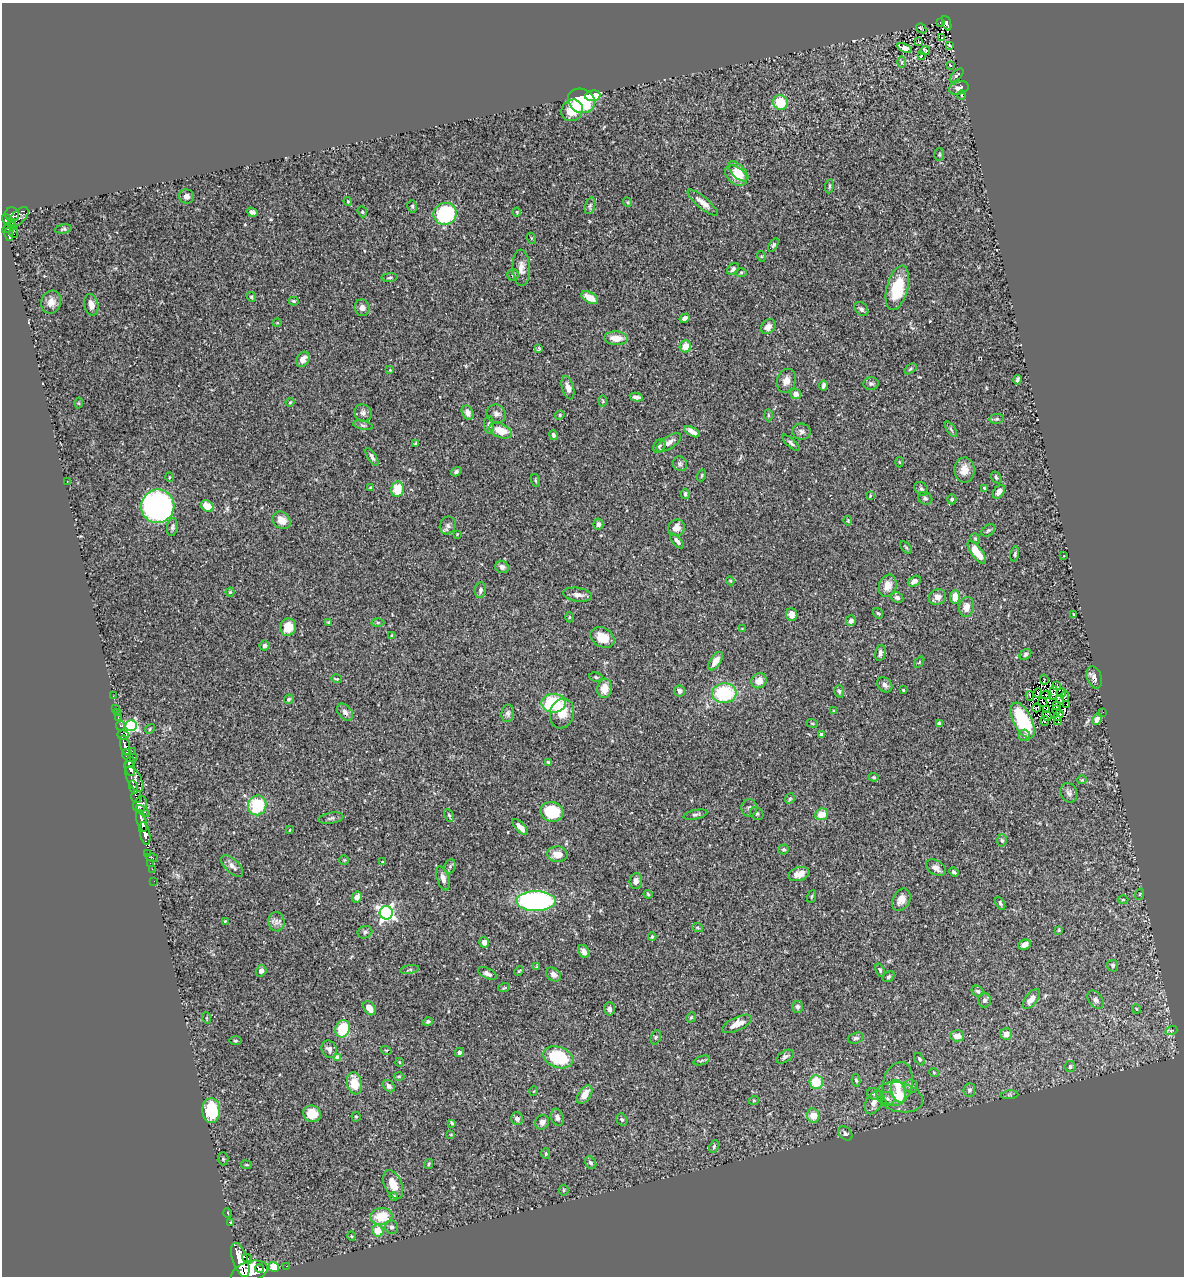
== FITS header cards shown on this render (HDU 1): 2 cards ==
NAXIS1  =                 1182
NAXIS2  =                 1274

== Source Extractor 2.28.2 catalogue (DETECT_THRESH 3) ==
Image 1182 x 1274 px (HDU 1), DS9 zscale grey, 1 PNG px = 1 image px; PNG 1186 x 1278 px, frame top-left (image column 1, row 1274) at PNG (2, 3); each listed source drawn as its Kron ellipse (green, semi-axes under 4 px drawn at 4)
Background 0.554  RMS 0.036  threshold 0.109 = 3 sigma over >= 5 px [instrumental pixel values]
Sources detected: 359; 3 with non-positive FLUX_AUTO (blend fragments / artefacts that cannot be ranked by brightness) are neither listed nor drawn; the other 356 listed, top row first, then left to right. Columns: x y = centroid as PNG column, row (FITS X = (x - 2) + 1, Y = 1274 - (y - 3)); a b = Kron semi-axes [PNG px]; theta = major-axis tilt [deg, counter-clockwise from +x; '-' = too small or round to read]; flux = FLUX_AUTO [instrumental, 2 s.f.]
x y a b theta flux
941 22 2 2 - 7.7
947 23 7 4 -70 88
921 28 5 2 - 2.5
942 37 3 3 - 5.9
918 41 4 2 - 1.7
949 45 3 2 - 2
905 48 7 4 -20 18
925 51 5 4 - 63
921 55 3 3 - 23
902 62 6 4 -89 3.5
950 65 4 3 - 2
957 75 9 4 46 5
959 88 10 6 17 10
961 95 4 3 - 1.9
593 96 7 5 8 46
581 101 14 12 -26 150
781 102 7 7 - 71
572 110 11 10 - 41
939 155 6 5 - 3.6
738 171 12 6 -45 25
736 175 12 8 -40 42
829 186 7 3 82 3.4
187 196 7 7 - 12
348 201 4 3 - 2.7
628 202 5 4 - 3
703 203 19 6 -40 19
412 206 6 4 -76 3.3
590 206 9 5 74 5.4
252 212 6 4 -20 5.7
362 212 5 4 - 3.3
517 212 4 4 - 2.5
12 214 7 6 - 430
445 214 11 11 - 190
18 217 13 6 45 530
7 219 6 4 -55 480
12 223 4 3 - 65
9 228 7 3 31 190
63 229 8 4 10 3.9
13 233 5 2 - 15
9 234 7 3 -80 190
531 238 5 3 - 2.1
774 245 7 4 57 4.5
761 256 5 3 - 2.1
521 268 18 8 -87 20
733 269 7 5 46 7.4
741 272 6 4 1 3.2
513 275 5 5 - 3.8
389 278 8 3 5 3.5
897 288 23 10 75 100
251 297 5 4 - 3
590 298 9 5 -29 35
294 301 5 3 - 3.6
51 302 11 10 - 17
91 305 11 7 -77 17
362 308 8 7 - 12
861 309 8 6 -45 8
684 318 5 4 - 8.1
277 323 4 3 - 1.8
768 327 8 6 50 14
616 338 12 6 -3 30
685 346 6 5 - 31
539 348 4 3 - 2.6
303 359 8 6 57 17
910 369 7 4 37 3.8
390 370 3 3 - 1.8
1017 380 5 3 - 4.7
786 381 12 9 71 17
871 384 7 6 - 5.9
823 386 5 3 - 5.4
568 388 12 6 -74 17
796 394 5 5 - 9.2
636 397 6 4 -10 8.8
603 401 6 3 -90 2.9
290 402 4 4 - 2.4
79 403 5 3 - 2.3
363 413 9 8 - 9.2
468 413 7 5 -65 12
496 414 10 9 - 11
560 415 5 4 - 3.2
768 415 6 4 -89 2.9
996 419 7 5 11 4.5
363 425 10 4 -13 5.9
489 425 9 5 -90 6.2
951 429 9 3 -56 3.8
501 431 12 7 -21 42
692 432 9 4 -29 14
802 432 9 8 - 9.5
553 435 5 4 - 6.5
669 442 14 6 34 14
415 443 3 2 - 2.3
791 443 11 4 -42 6.5
659 446 7 5 60 4.9
372 457 10 4 -59 7
899 462 5 3 - 2.1
680 464 7 6 - 6.4
964 470 12 10 89 29
456 472 5 4 - 5.2
702 475 6 3 71 2.4
169 477 5 3 - 2.1
996 477 6 5 - 4.9
67 481 2 2 - 1.3
535 481 7 3 -71 2.4
371 488 4 3 - 2.8
984 488 3 3 - 4.8
397 489 8 6 79 52
921 489 8 6 -44 5.8
999 492 8 5 53 13
685 494 5 4 - 5.6
870 496 4 2 - 2
925 498 7 6 - 5.9
952 499 5 4 - 3.7
158 506 17 16 - 840
207 506 7 5 -34 36
282 520 10 8 -40 21
848 521 5 3 - 2.2
598 524 5 5 - 5.8
448 525 9 7 63 9.3
172 527 9 5 82 6
676 528 8 8 - 18
988 530 7 5 37 4.5
457 534 3 3 - 1.7
975 539 5 4 - 3.2
677 541 9 4 -49 7.3
906 547 7 3 -48 2.9
977 552 13 5 -52 32
1015 554 8 3 79 3.7
1064 556 3 2 - 1.5
502 567 7 6 - 9.5
730 581 4 4 - 2.6
914 581 7 5 28 11
888 586 11 8 70 26
480 590 8 5 80 7.2
230 592 4 4 - 2.6
578 595 14 7 -9 14
937 597 9 7 30 16
955 597 7 5 86 27
897 598 6 5 - 8.3
966 607 10 7 79 17
878 613 6 4 -52 4.1
792 614 6 5 - 20
1074 614 3 2 - 2.7
570 617 5 3 - 2.3
851 621 5 5 - 9.3
328 622 4 4 - 2.4
378 622 6 4 -1 3.8
288 627 9 8 - 37
742 629 3 3 - 2
392 635 4 3 - 2.2
602 637 13 9 -29 37
264 646 5 5 - 5.9
880 653 8 5 81 7.2
1025 654 6 4 41 4.3
715 661 10 5 56 21
919 662 6 3 54 2.1
596 677 7 4 -11 3.9
1094 677 11 7 -70 13
336 679 5 3 - 2.1
1044 680 5 2 - 3.2
759 681 8 7 - 20
885 685 8 6 -46 8.5
1057 685 4 2 - 2.2
605 688 9 7 85 29
903 690 3 2 - 2
679 691 5 5 - 9.3
839 691 6 4 -73 4.4
724 693 12 10 6 150
1038 693 5 3 - 1.1
1053 693 7 4 81 2.1
1061 693 5 2 - 3.3
1046 695 5 2 - 2.2
113 696 3 2 - 8.5
1030 696 5 2 - 9.7
1065 696 5 3 - 9.5
289 699 5 4 - 4.1
1060 699 4 4 - 0.9
1043 702 5 2 - 0.43
554 703 12 9 -1 150
1067 704 2 2 - 1.8
1056 705 4 2 - 3.6
116 708 2 2 - 5.8
1036 708 4 2 - 3.1
1046 710 3 2 - 1.1
1056 710 5 2 - 1.6
834 711 4 3 - 2.6
345 712 9 6 -50 8.9
1103 712 2 2 - 13
117 713 2 2 - 7.2
508 713 9 6 81 6.9
562 713 15 12 72 38
1059 715 6 3 57 5.9
1047 716 5 2 - 2.8
118 717 3 2 - 24
1097 719 6 4 69 15
1023 720 20 9 -63 140
1045 721 5 3 - 18
1058 721 4 2 - 5.9
812 723 6 3 -19 2.7
939 724 4 3 - 6.1
121 726 5 3 - 110
131 726 5 5 - 360
150 729 5 4 - 3
123 735 6 4 -5 250
821 735 4 3 - 6
1024 735 6 5 - 5.8
125 745 10 4 -78 1400
132 751 2 2 - 66
126 754 5 3 - 480
133 757 4 3 - 170
548 762 3 3 - 2.6
129 763 6 3 45 1200
130 768 7 5 -75 1900
874 777 5 4 - 2.7
134 779 14 7 -61 1600
1082 780 5 4 - 2.7
134 787 7 4 -75 400
1069 793 10 8 -66 10
136 797 6 5 - 460
790 799 5 4 - 3.8
140 804 8 6 61 580
257 805 10 9 - 120
749 808 9 8 - 8.7
143 811 8 4 -39 370
552 812 11 9 -18 98
757 814 7 5 -39 5
822 814 6 5 - 36
449 815 7 4 -62 3.9
695 815 12 4 12 6
331 818 13 5 10 7.2
142 821 11 4 -75 1400
520 827 10 4 -45 15
290 830 4 2 - 1.6
145 834 11 5 -78 1700
1002 840 6 5 - 4.7
784 849 5 5 - 3.7
148 853 2 2 - 8.2
557 854 10 8 -6 28
152 858 6 3 -15 81
344 860 5 4 - 2.8
382 862 3 2 - 1.3
150 863 2 2 - 13
232 866 14 6 -43 12
450 866 7 5 68 6
936 868 11 7 -33 13
152 869 2 2 - 14
954 872 5 3 - 4.8
799 874 11 6 18 24
443 878 12 6 -72 12
154 881 2 2 - 11
636 881 8 6 83 10
648 894 4 3 - 2.7
1140 894 6 3 71 2
812 896 7 3 71 2.6
357 897 6 5 - 12
901 900 12 8 61 21
1123 900 5 3 - 2.2
536 901 20 10 0 540
1000 903 7 4 -62 4.4
386 913 6 6 - 730
225 921 3 2 - 2.6
276 922 9 8 - 11
698 928 5 3 - 2.8
1059 930 3 3 - 2.3
365 932 7 6 - 5.9
652 937 4 3 - 3.2
484 942 5 5 - 9.9
1025 945 6 5 - 16
584 951 7 5 -61 18
1113 966 6 5 - 5.7
537 967 4 3 - 3.3
409 970 9 3 9 3.4
880 970 7 4 -68 3.9
261 971 6 5 - 12
519 971 5 3 - 2.2
487 973 10 5 -27 10
553 974 8 6 -37 11
889 977 6 4 39 4.2
504 988 6 3 18 2.7
978 991 6 5 - 5.7
1031 999 12 6 52 18
984 1000 7 6 - 6.4
1095 1000 10 7 -53 9.5
798 1007 6 5 - 6.8
369 1008 7 5 -57 25
609 1009 6 5 - 7.3
1136 1009 5 3 - 2.4
691 1017 5 4 - 2.8
207 1018 6 3 -71 1.8
428 1022 5 4 - 4.7
737 1024 16 6 26 22
343 1029 9 7 68 94
1171 1031 6 4 19 3
1006 1034 6 5 - 13
957 1036 7 5 -2 16
656 1037 7 4 71 3.9
856 1038 8 5 17 5.5
235 1041 6 3 0 2.8
329 1049 9 7 -65 12
386 1050 5 3 - 2.4
459 1052 5 4 - 4.6
558 1057 15 10 -20 120
785 1057 9 5 32 6.8
337 1058 4 4 - 26
919 1059 7 4 -60 4.2
701 1060 8 3 19 3.3
399 1062 4 3 - 1.8
1070 1067 5 5 - 6
934 1073 5 3 - 1.9
399 1076 5 3 - 2.7
856 1080 6 4 -77 4
816 1082 7 6 - 57
354 1083 11 7 -79 44
897 1084 22 14 76 43
389 1086 7 5 -45 8.6
911 1086 7 7 - 9.2
969 1090 7 6 - 6.2
534 1091 5 3 - 1.8
898 1091 11 7 -72 17
874 1094 7 5 -17 7.2
585 1095 10 6 54 27
1010 1095 8 3 5 3.6
900 1097 24 14 -12 52
888 1099 7 6 - 6.9
754 1100 5 3 - 2.2
874 1102 12 8 62 17
211 1111 12 9 -88 110
312 1114 9 8 - 46
813 1116 7 6 - 32
356 1117 5 4 - 3.3
557 1117 9 6 -73 9
517 1119 6 6 - 11
622 1120 6 5 - 4.7
542 1122 7 6 - 10
452 1123 4 3 - 3.6
845 1133 8 6 -43 6.1
451 1135 3 2 - 1.8
714 1146 6 4 65 3.8
546 1154 5 4 - 3.7
223 1159 6 5 - 4
591 1163 7 5 -54 5.2
429 1164 5 4 - 2.7
246 1165 5 3 - 2.5
393 1184 15 8 -66 34
564 1190 5 5 - 3.3
394 1196 4 3 - 3.2
228 1213 5 3 - 1.8
381 1216 11 8 7 60
230 1223 3 3 - 2.4
392 1227 7 6 - 7.4
378 1231 6 5 - 31
351 1236 5 3 - 2.2
247 1259 6 3 -46 510
240 1260 18 7 -71 4500
286 1266 2 2 - 7.7
274 1267 5 4 - 110
259 1269 4 2 - 380
249 1272 19 10 18 7600
At the frame edge (FLAGS 8, measured only in part): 1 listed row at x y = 249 1272
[3 non-positive-flux detections neither listed nor drawn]